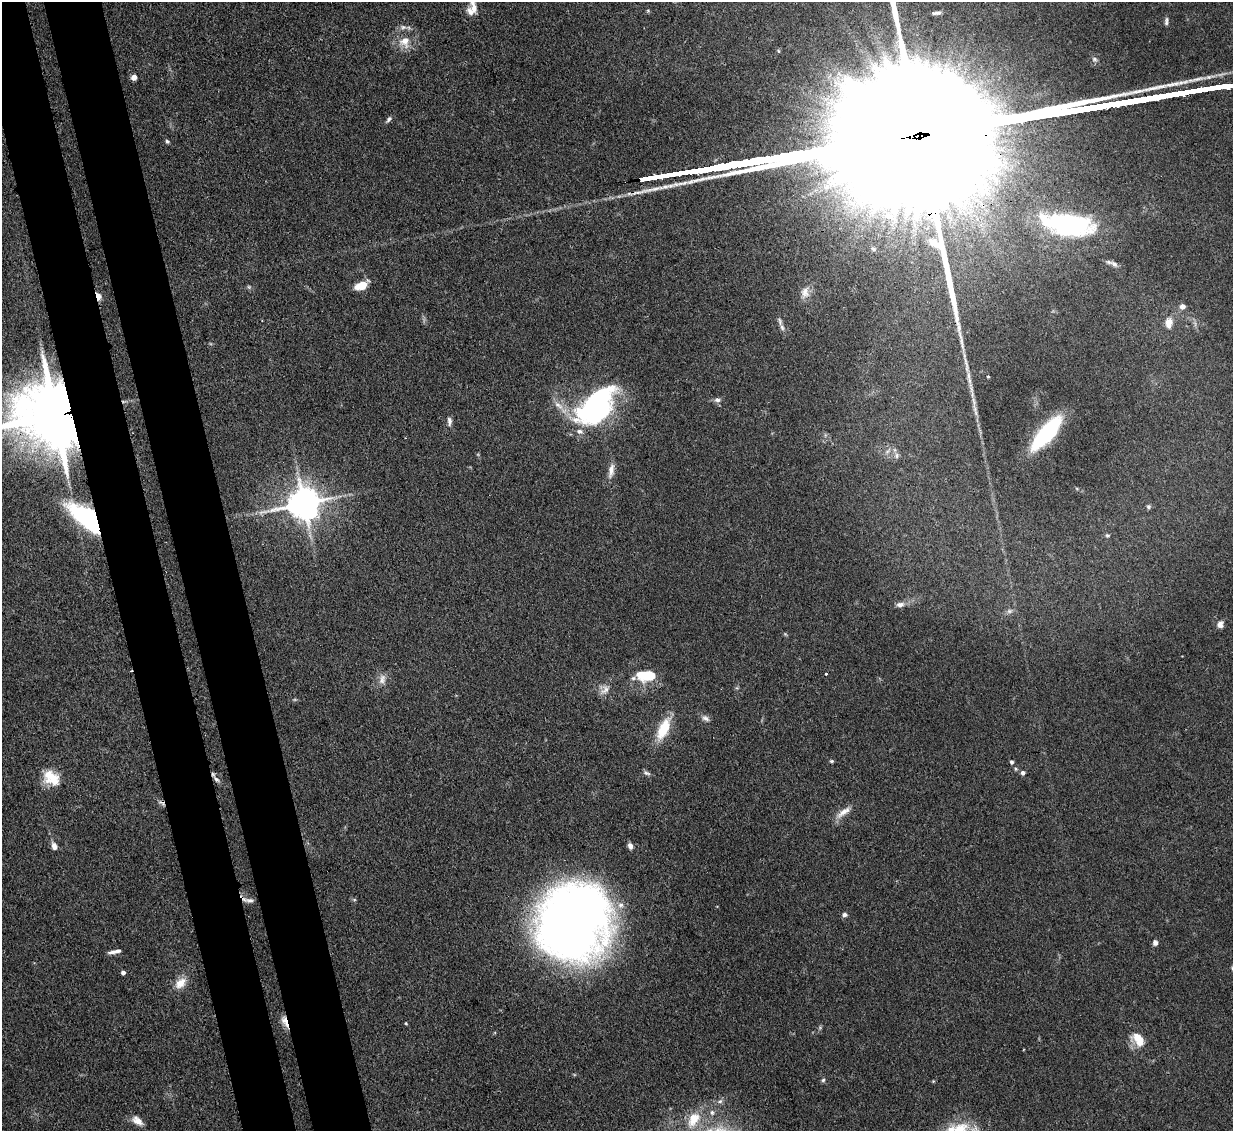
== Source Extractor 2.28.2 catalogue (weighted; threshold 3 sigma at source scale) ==
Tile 11 of 4 x 4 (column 3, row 3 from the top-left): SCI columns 2544-3774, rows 1341-2469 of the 5083 x 5061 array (HDU 1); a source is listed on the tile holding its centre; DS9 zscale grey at full resolution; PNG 1235 x 1133 px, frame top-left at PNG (2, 2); no overlay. Shown black and unused: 9% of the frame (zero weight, under 3 of 4 exposures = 9% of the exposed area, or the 3 px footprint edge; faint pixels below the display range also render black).
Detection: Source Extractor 2.28.2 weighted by HDU 2 'WHT'; one run over the whole footprint, this tile lists its part. Background 0.124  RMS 0.0049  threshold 0.0222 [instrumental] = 3 sigma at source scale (4.5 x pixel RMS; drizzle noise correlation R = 1.50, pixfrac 1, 0.05/0.05 arcsec/px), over >= 5 px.
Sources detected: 83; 1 too faint to see at this stretch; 2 inside a brighter object's white glare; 2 cosmic-ray / hot-pixel residue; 2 long thin detections or spike segments (spike, bleed or trail) — not listed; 3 inside a brighter listed object's ellipse — not listed separately; the other 73 listed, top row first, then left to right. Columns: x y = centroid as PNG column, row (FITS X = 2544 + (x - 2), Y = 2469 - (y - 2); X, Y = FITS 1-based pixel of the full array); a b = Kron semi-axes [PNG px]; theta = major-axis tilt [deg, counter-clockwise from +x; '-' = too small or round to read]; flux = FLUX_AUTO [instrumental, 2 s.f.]
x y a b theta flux
474 8 26 8 -81 4.8
936 13 11 4 6 1.8
405 42 15 14 - 8.1
779 51 5 3 - 0.48
1094 59 7 6 - 1.3
134 77 4 4 - 5.2
1181 93 22 3 11 2000
1159 97 19 3 10 2000
1137 100 20 3 10 2100
389 119 9 5 49 1.3
167 141 5 4 - 0.82
658 176 20 3 10 1600
887 216 9 7 -47 2.6
1068 224 56 25 -10 71
873 249 7 5 -40 0.96
1114 264 11 7 -35 2.2
361 285 13 7 26 8.4
805 292 16 12 -89 4.5
98 296 9 5 -75 3.4
1182 306 7 6 - 2.5
1169 323 11 8 84 5.7
782 327 9 5 -64 1.7
961 342 13 4 -83 2
988 376 3 3 - 0.57
969 381 22 4 -78 4.2
717 400 8 7 - 1.8
559 405 17 7 -38 4.7
596 406 28 16 49 160
975 409 11 5 -76 2.1
53 415 22 17 1 5800
449 421 11 5 -85 1.9
580 431 10 7 -14 2.2
1047 433 36 12 50 56
887 452 7 4 20 1.1
897 456 9 4 -90 1.3
611 470 20 7 80 3.9
304 503 10 9 - 1100
1148 507 6 6 - 0.99
93 521 27 13 -55 53
1107 535 6 5 - 0.88
900 605 11 7 6 2.7
1009 611 8 5 6 1.5
1220 624 9 8 - 2.7
826 674 3 3 - 0.75
649 676 17 11 11 16
382 679 15 8 81 3.5
605 690 17 9 38 3.7
705 718 11 7 -28 2
663 729 28 12 65 14
831 761 5 4 - 0.74
1011 762 5 5 - 0.83
646 773 11 5 -18 1.3
1023 773 4 4 - 1.8
51 778 21 15 -31 12
216 779 9 6 -43 1.9
843 812 25 8 35 5.1
54 846 9 6 -70 2.7
630 846 6 5 - 2.6
250 900 12 6 -1 1.9
354 900 6 4 -1 0.64
844 915 5 5 - 1.4
573 924 67 60 72 480
1155 943 7 6 - 1.6
115 951 15 4 12 2.6
123 972 4 4 - 2.1
180 983 18 11 44 6.1
285 1021 17 6 -69 3.7
406 1023 4 3 - 0.48
1138 1039 18 11 -51 9.4
823 1080 5 5 - 0.84
712 1113 8 6 -74 1.5
693 1120 25 15 59 14
137 1121 14 8 -35 4.2
Overlapping masked pixels (flux is a lower limit): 5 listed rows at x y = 98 296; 53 415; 93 521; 216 779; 285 1021
Isophote crosses this tile's border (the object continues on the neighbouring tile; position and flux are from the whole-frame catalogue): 2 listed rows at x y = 474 8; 53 415